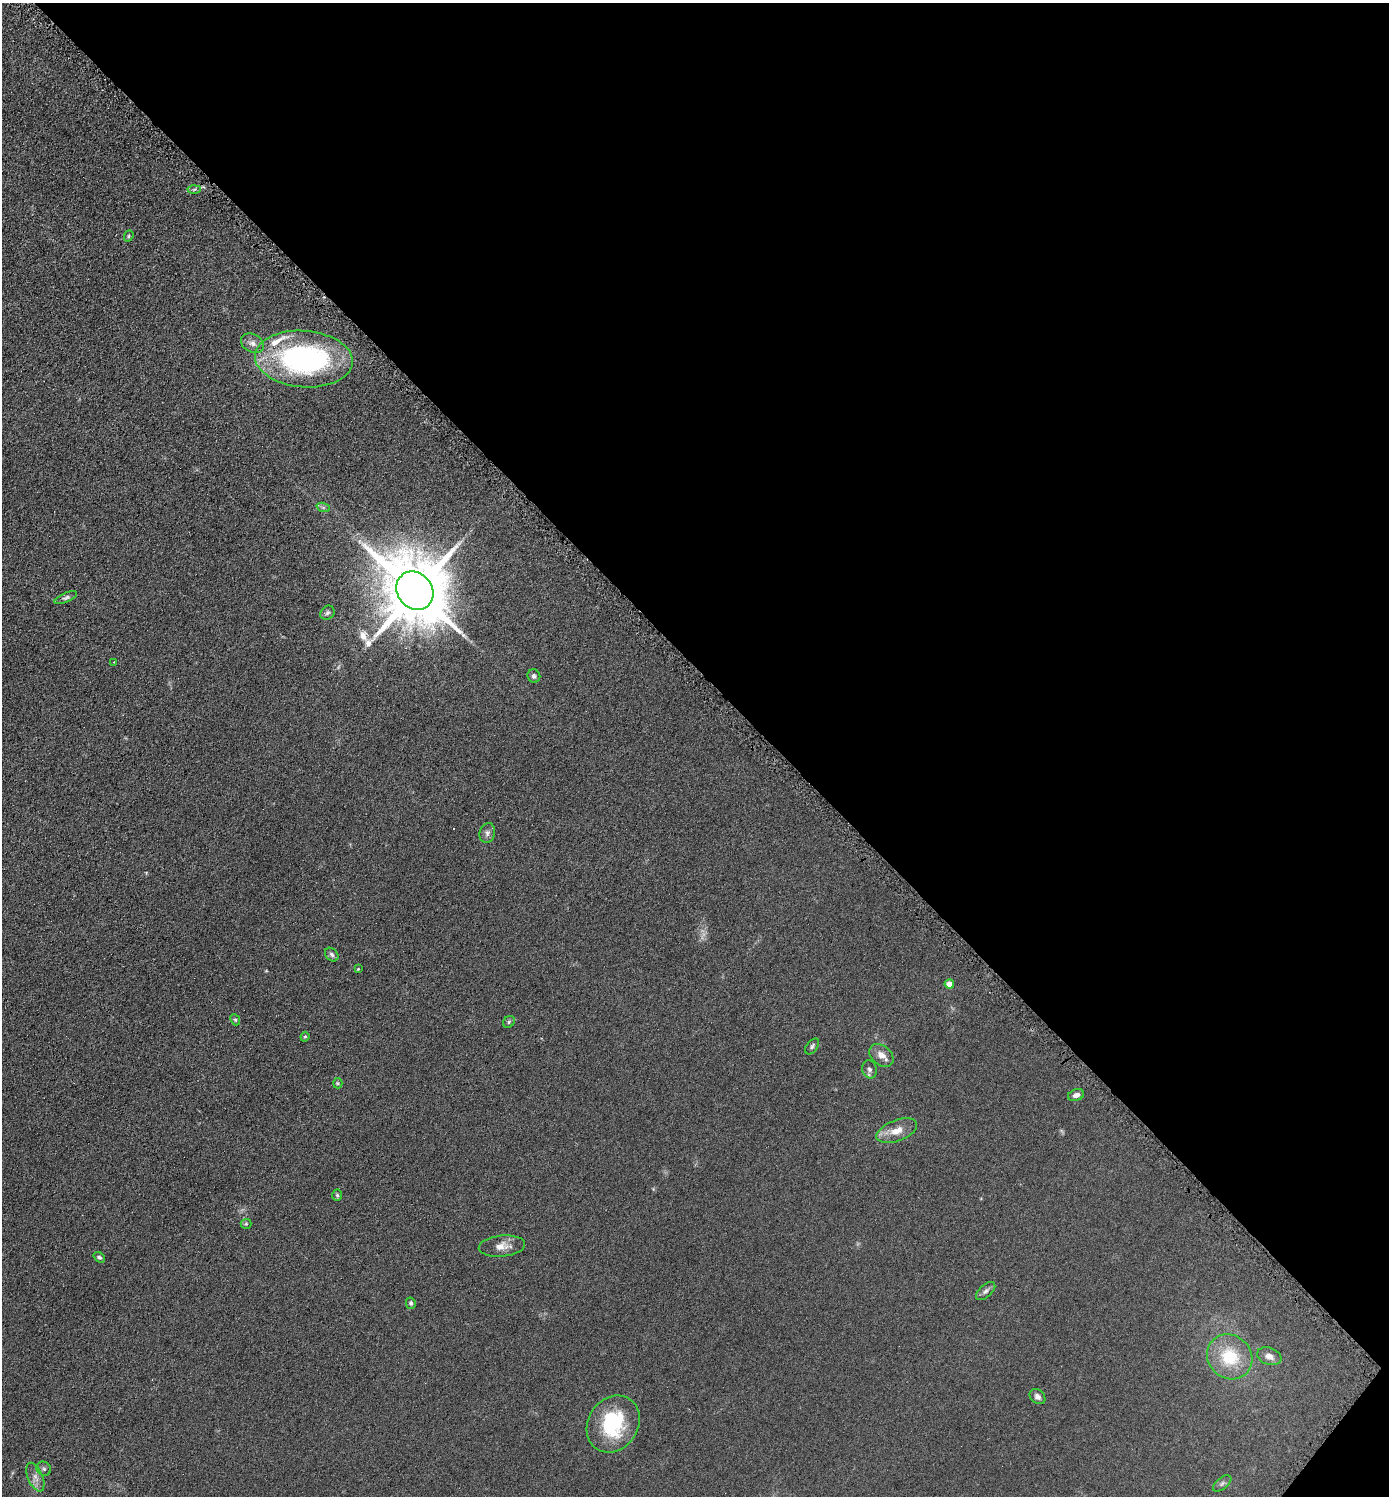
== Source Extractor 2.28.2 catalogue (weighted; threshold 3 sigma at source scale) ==
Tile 8 of 4 x 4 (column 4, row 2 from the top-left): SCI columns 4312-5698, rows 2997-4490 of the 5993 x 5990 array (HDU 1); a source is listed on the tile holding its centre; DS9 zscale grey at full resolution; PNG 1391 x 1498 px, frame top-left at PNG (2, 3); each listed source drawn as its Kron ellipse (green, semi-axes under 4 px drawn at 4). Shown black and unused: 45% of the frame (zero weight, under 4 of 8 exposures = <1% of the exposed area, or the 3 px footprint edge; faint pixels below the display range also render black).
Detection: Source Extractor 2.28.2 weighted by HDU 2 'WHT'; one run over the whole footprint, this tile lists its part. Background 0.0898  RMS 0.0077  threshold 0.0314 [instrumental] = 3 sigma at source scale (4.09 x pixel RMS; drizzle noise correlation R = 1.36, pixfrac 0.8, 0.05/0.05 arcsec/px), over >= 5 px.
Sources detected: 40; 2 too faint to see at this stretch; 1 inside a brighter object's white glare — neither listed nor drawn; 1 inside a brighter listed object's ellipse — not listed separately; the other 36 listed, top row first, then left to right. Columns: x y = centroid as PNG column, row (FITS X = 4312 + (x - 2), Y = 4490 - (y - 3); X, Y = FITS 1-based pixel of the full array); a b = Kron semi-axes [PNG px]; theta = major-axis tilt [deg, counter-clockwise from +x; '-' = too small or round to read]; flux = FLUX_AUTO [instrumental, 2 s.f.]
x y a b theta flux
194 189 6 4 3 1.4
129 236 6 4 70 0.97
252 343 12 9 -28 4.3
304 359 49 28 -4 160
323 507 7 4 -19 1.5
415 591 20 17 -52 7600
66 598 12 4 24 1.9
327 613 8 6 43 1.7
113 662 2 2 - 0.39
534 676 7 6 - 2.1
487 833 10 7 74 2.7
332 955 8 5 -46 1.8
358 969 4 3 - 0.61
949 984 5 4 - 8.1
235 1020 6 4 -67 0.97
509 1022 6 5 - 1.1
305 1037 5 4 - 0.85
812 1046 9 5 53 1.6
881 1055 13 9 -40 5.9
869 1069 9 7 -75 2.4
338 1083 5 4 - 0.89
1076 1095 8 5 17 3.1
897 1131 21 10 21 9.7
337 1195 5 4 - 1.1
246 1224 5 5 - 0.88
502 1246 23 10 6 7.5
99 1257 6 4 -36 1.7
986 1291 12 6 41 2.5
411 1303 6 5 - 1.4
1269 1356 12 8 -19 5
1230 1357 24 21 -42 31
1037 1397 9 6 -42 2.4
613 1424 30 25 57 50
44 1469 7 6 - 1.6
35 1477 15 7 -67 4.8
1222 1483 11 6 39 2.1